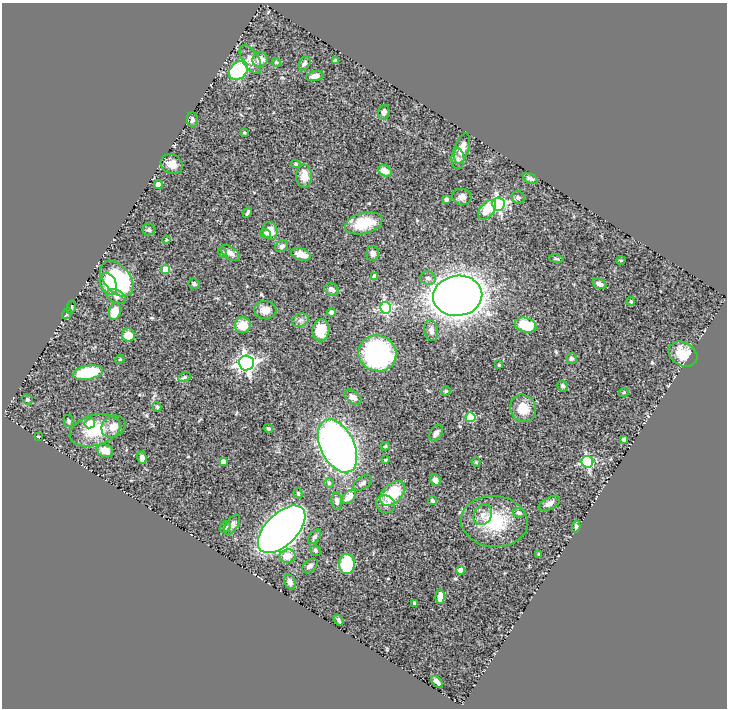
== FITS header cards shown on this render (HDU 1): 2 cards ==
NAXIS1  =                  725
NAXIS2  =                  706

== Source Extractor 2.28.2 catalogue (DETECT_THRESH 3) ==
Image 725 x 706 px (HDU 1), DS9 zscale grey, 1 PNG px = 1 image px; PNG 729 x 710 px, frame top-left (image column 1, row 706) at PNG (2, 3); each listed source drawn as its Kron ellipse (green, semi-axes under 4 px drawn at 4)
Background 0.628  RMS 0.021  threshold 0.0621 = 3 sigma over >= 5 px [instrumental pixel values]
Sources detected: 120; all 120 listed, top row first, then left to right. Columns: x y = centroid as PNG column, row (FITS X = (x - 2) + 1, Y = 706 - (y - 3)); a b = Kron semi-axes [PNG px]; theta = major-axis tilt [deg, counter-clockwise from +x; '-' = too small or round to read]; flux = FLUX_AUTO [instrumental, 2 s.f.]
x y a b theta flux
250 59 16 8 -59 8.8
260 60 8 7 - 11
335 61 4 3 - 2.9
276 62 4 4 - 1.9
305 63 7 5 63 3.8
239 70 11 8 42 130
315 76 9 5 11 6.1
384 112 7 5 75 4.5
192 120 8 5 -84 4.6
244 133 3 2 - 1.5
462 148 16 7 73 16
458 159 10 6 -88 5.4
172 164 11 9 -26 12
296 164 5 3 - 1.9
385 171 7 5 -29 13
304 176 11 8 -87 14
530 178 8 4 -24 3.6
158 185 4 4 - 15
462 197 10 8 -11 7.3
518 197 7 6 - 3.5
446 199 4 3 - 3.5
498 204 6 6 - 260
487 210 11 7 50 28
247 213 6 3 63 2.4
364 223 19 10 14 39
149 230 6 6 - 3.2
270 231 9 7 -76 17
265 233 5 4 - 3
166 240 4 3 - 1.3
282 246 7 5 35 3.7
222 252 5 3 - 1.4
230 253 11 6 -35 7.3
373 253 7 6 - 5.1
301 254 10 5 -17 12
556 259 8 3 -9 1.9
621 260 5 3 - 1.1
165 269 4 4 - 32
375 276 4 4 - 9.1
428 278 8 6 -12 5.6
117 279 21 13 -51 140
108 284 11 8 -66 30
194 284 6 5 - 3.3
599 284 7 5 -22 5.6
331 289 7 6 - 6.5
458 296 25 20 8 1800
116 297 10 6 -25 5.7
631 301 4 3 - 1.5
71 307 7 4 80 1.8
386 308 6 5 - 150
265 310 11 9 -6 10
115 311 9 6 74 19
331 312 4 4 - 4.4
67 313 6 3 58 2.7
300 320 8 6 20 5.1
243 325 8 7 - 25
526 325 11 7 -17 48
321 330 11 8 80 26
431 330 11 6 -81 7.1
128 335 6 6 - 21
377 353 19 18 - 250
683 354 15 11 -28 26
571 358 5 5 - 3.5
120 359 5 3 - 1.2
246 363 7 7 - 540
499 365 3 3 - 1.4
88 373 15 7 10 68
184 377 6 4 28 2.3
563 386 5 5 - 2.7
446 391 5 4 - 1.7
624 392 5 3 - 1.2
353 397 10 6 -33 6.6
27 399 5 5 - 2.4
157 407 5 3 - 1.9
523 408 14 13 - 22
470 417 5 5 - 69
69 421 6 5 - 2.6
90 423 5 5 - 26
113 426 12 10 32 11
268 428 5 4 - 2.3
95 430 26 15 16 45
436 433 9 6 56 5.8
38 436 3 2 - 0.98
624 439 4 3 - 2.4
338 446 28 16 -63 700
385 446 4 3 - 1.8
105 451 8 6 -20 16
142 458 6 4 -80 5.9
385 460 3 3 - 1.5
223 462 4 4 - 9.7
476 462 4 4 - 1.2
587 462 6 6 - 180
435 480 6 5 - 8.4
329 483 5 5 - 2.1
363 483 10 6 37 4.1
298 493 5 4 - 2
392 494 14 9 45 49
349 497 8 5 44 12
337 501 8 5 -86 4.7
432 501 4 4 - 2.4
549 503 11 6 27 6.1
385 504 10 8 -27 6.1
519 513 6 5 - 2.8
483 515 11 8 60 9.2
494 521 33 25 -5 66
232 525 11 6 57 5.3
225 527 6 5 - 2.6
576 527 6 4 77 2.7
282 529 29 16 45 1400
314 537 8 5 51 3.1
315 550 6 5 - 2.6
539 554 4 3 - 1.3
287 556 8 6 6 17
347 564 10 8 -85 84
310 566 9 6 42 4
461 570 4 4 - 17
290 582 8 5 -69 5.3
440 597 7 4 86 12
415 603 4 3 - 3.2
338 620 6 4 -54 2.3
437 682 7 4 -46 6.8